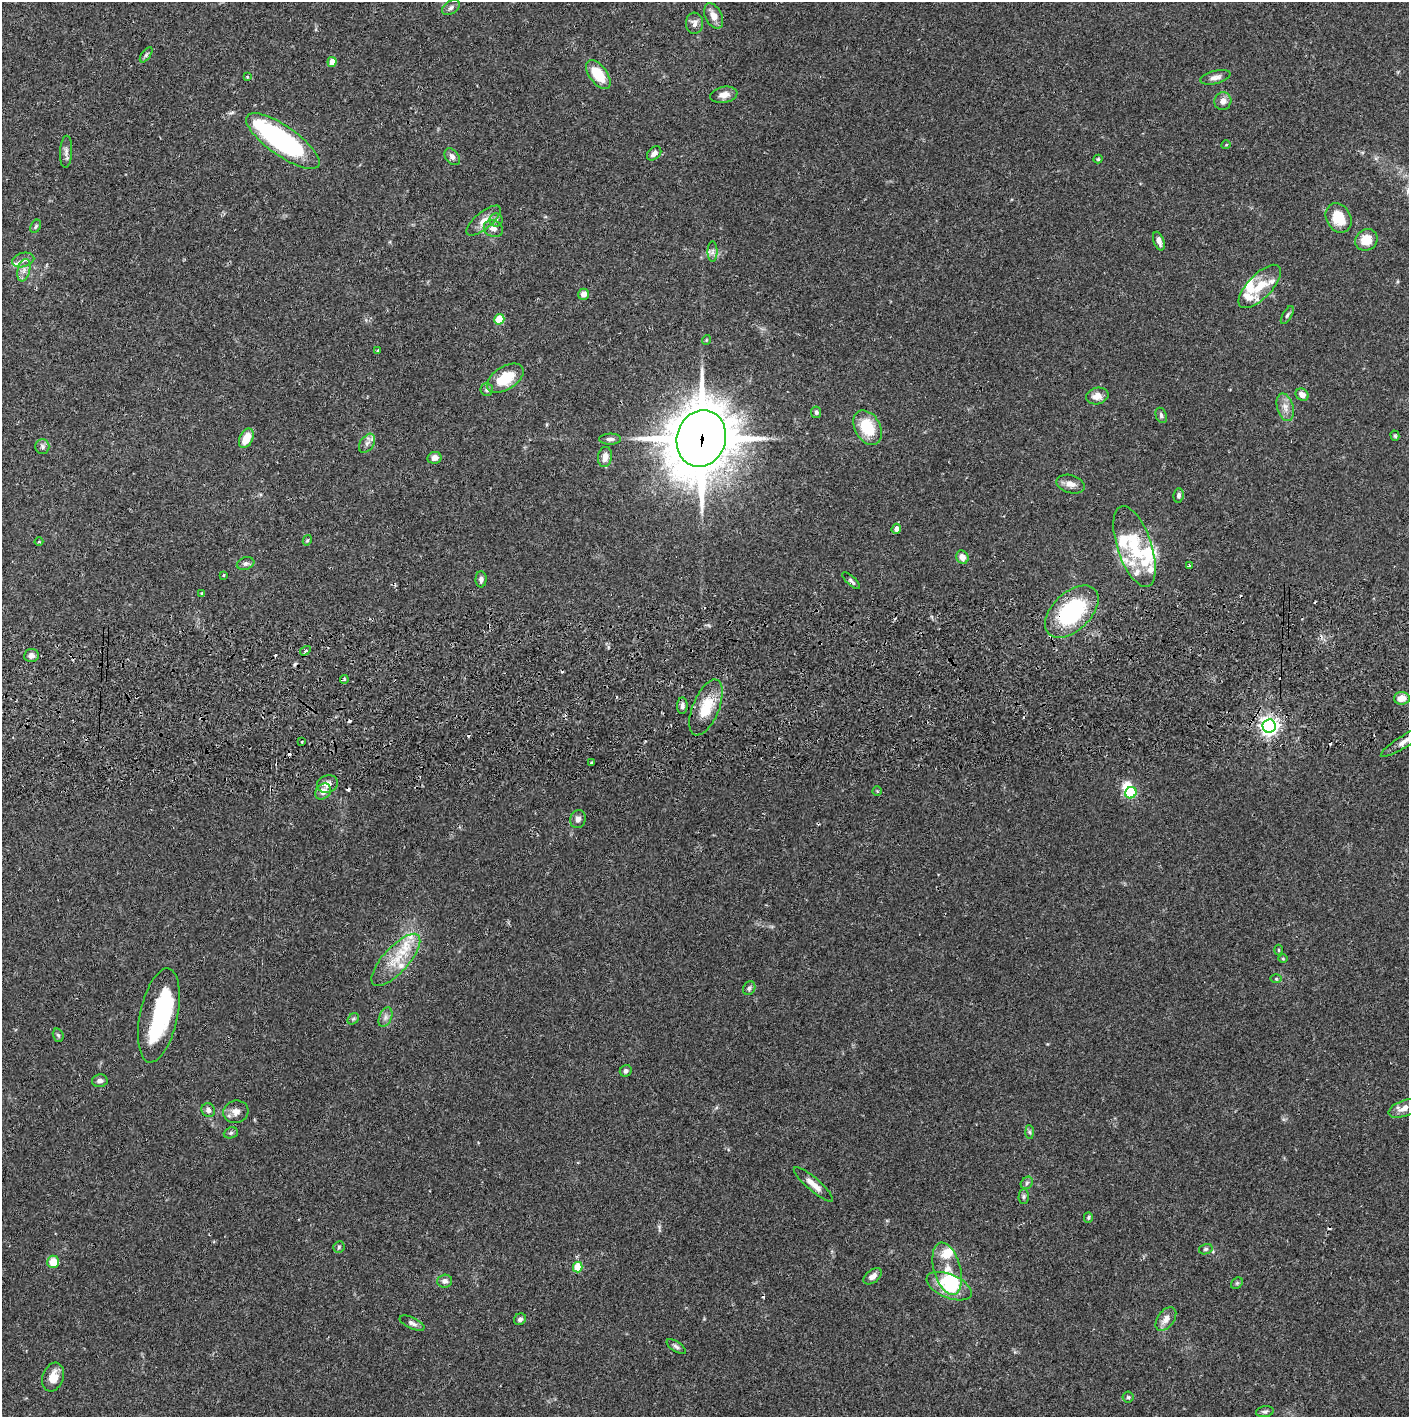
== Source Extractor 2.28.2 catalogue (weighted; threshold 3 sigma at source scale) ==
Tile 5 of 3 x 3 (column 2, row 2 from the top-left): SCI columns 1411-2817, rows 1472-2886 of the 4229 x 4359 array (HDU 1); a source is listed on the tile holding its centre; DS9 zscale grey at full resolution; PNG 1411 x 1419 px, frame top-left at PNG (2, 2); each listed source drawn as its Kron ellipse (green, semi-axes under 4 px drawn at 4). Shown black and unused: <1% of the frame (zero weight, under 2 of 3 exposures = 3% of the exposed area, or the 3 px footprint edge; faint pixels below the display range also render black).
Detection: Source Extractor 2.28.2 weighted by HDU 2 'WHT'; one run over the whole footprint, this tile lists its part. Background 0.0679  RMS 0.0048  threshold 0.0217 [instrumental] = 3 sigma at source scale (4.5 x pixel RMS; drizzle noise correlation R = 1.50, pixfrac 1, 0.05/0.05 arcsec/px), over >= 5 px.
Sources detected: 147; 5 inside a brighter object's white glare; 15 cosmic-ray / hot-pixel residue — neither listed nor drawn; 14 inside a brighter listed object's ellipse — not listed separately; the other 113 listed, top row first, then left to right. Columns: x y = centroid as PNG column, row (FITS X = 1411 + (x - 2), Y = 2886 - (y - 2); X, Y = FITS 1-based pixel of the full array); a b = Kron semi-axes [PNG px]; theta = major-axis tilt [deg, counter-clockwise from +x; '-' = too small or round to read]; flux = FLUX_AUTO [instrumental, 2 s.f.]
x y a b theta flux
451 7 10 6 34 1.6
714 16 13 8 -64 4
695 23 10 8 88 2.5
146 55 9 4 54 0.97
332 62 5 4 - 4.2
598 75 16 9 -53 13
247 77 4 4 - 0.76
1215 77 15 6 14 2.6
724 95 14 8 10 4.1
1223 101 9 8 - 3.1
283 141 43 14 -35 91
1226 145 4 3 - 0.44
66 152 16 6 87 2.1
654 153 8 6 44 2.3
452 157 9 6 -50 1.9
1098 159 4 4 - 0.59
1339 218 15 12 -61 11
496 220 6 6 - 1.3
484 221 21 8 39 4.5
36 226 7 5 60 0.81
493 229 10 8 -22 2.8
1366 240 12 10 32 8.2
1159 241 10 5 -70 2.4
712 252 10 5 90 1.6
23 260 11 7 14 2.5
24 270 11 6 77 2.7
1260 286 28 12 46 10
584 294 6 5 - 3.4
1287 315 10 4 60 1
499 319 5 5 - 16
706 340 5 3 - 0.42
378 350 4 3 - 0.46
505 378 20 11 32 16
487 390 6 6 - 1.3
1302 395 7 5 -37 3.3
1097 396 11 8 11 3.6
1285 407 14 8 -74 3.6
816 412 6 5 - 1.1
1161 415 8 5 -68 1.1
868 428 18 12 -61 17
1395 436 5 4 - 0.74
246 438 10 6 64 8.3
701 438 29 24 72 2500
610 439 11 5 1 1.6
367 443 10 6 55 2.3
42 447 7 7 - 1.5
605 457 10 7 83 3.8
434 458 7 6 - 2.9
1070 484 14 9 -16 3.2
1179 495 7 5 82 1.3
896 529 5 5 - 2.3
307 540 5 4 - 0.58
39 542 4 3 - 0.61
1135 547 42 17 -71 23
962 557 7 6 - 3.7
246 564 9 6 17 1.4
1189 566 3 3 - 0.88
224 575 3 3 - 0.88
481 579 8 5 89 1.7
851 581 11 4 -43 1.2
202 594 4 3 - 0.61
1072 612 32 19 44 50
305 651 6 3 32 0.68
31 655 7 6 - 1.8
344 679 4 4 - 0.57
1402 698 8 6 3 4.5
682 706 8 5 87 1.8
706 707 30 13 68 14
1269 726 6 6 - 250
1405 741 28 6 32 5
302 742 2 2 - 0.49
591 763 3 3 - 1.8
327 784 10 8 17 3
877 791 4 4 - 0.48
323 792 9 7 45 3.2
1131 793 6 5 - 30
578 819 9 7 67 2
1279 950 5 3 - 0.46
1283 959 5 3 - 0.47
396 960 33 13 48 14
1276 979 5 3 - 0.63
749 988 7 6 - 1.2
159 1015 48 19 78 41
385 1017 10 6 67 1.9
353 1019 6 5 - 0.89
58 1035 7 5 -72 0.88
626 1071 6 5 - 1.2
100 1081 8 6 10 2.1
1404 1108 16 8 20 3.5
208 1110 7 6 - 1.9
236 1112 13 11 16 3.4
1030 1132 7 4 -88 0.89
231 1133 7 5 21 0.91
1027 1183 7 5 47 1
813 1184 25 6 -41 4.4
1024 1196 7 5 89 0.91
1088 1217 5 4 - 0.74
339 1247 6 5 - 0.81
1206 1249 7 5 17 0.89
53 1262 6 6 - 7.5
578 1267 5 5 - 14
947 1269 27 13 -75 9.3
873 1276 10 6 37 2.7
445 1281 7 6 - 2
1237 1283 6 5 - 0.79
949 1286 24 11 -23 17
520 1319 6 5 - 1.4
1166 1319 13 8 53 3.8
412 1323 13 5 -26 1.8
676 1347 11 5 -34 1.3
53 1377 15 10 70 5.9
1128 1397 5 5 - 0.89
1265 1412 9 5 9 1.2
Overlapping masked pixels (flux is a lower limit): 3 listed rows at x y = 701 438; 1072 612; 1405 741
Isophote crosses this tile's border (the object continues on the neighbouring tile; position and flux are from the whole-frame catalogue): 1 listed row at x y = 1405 741